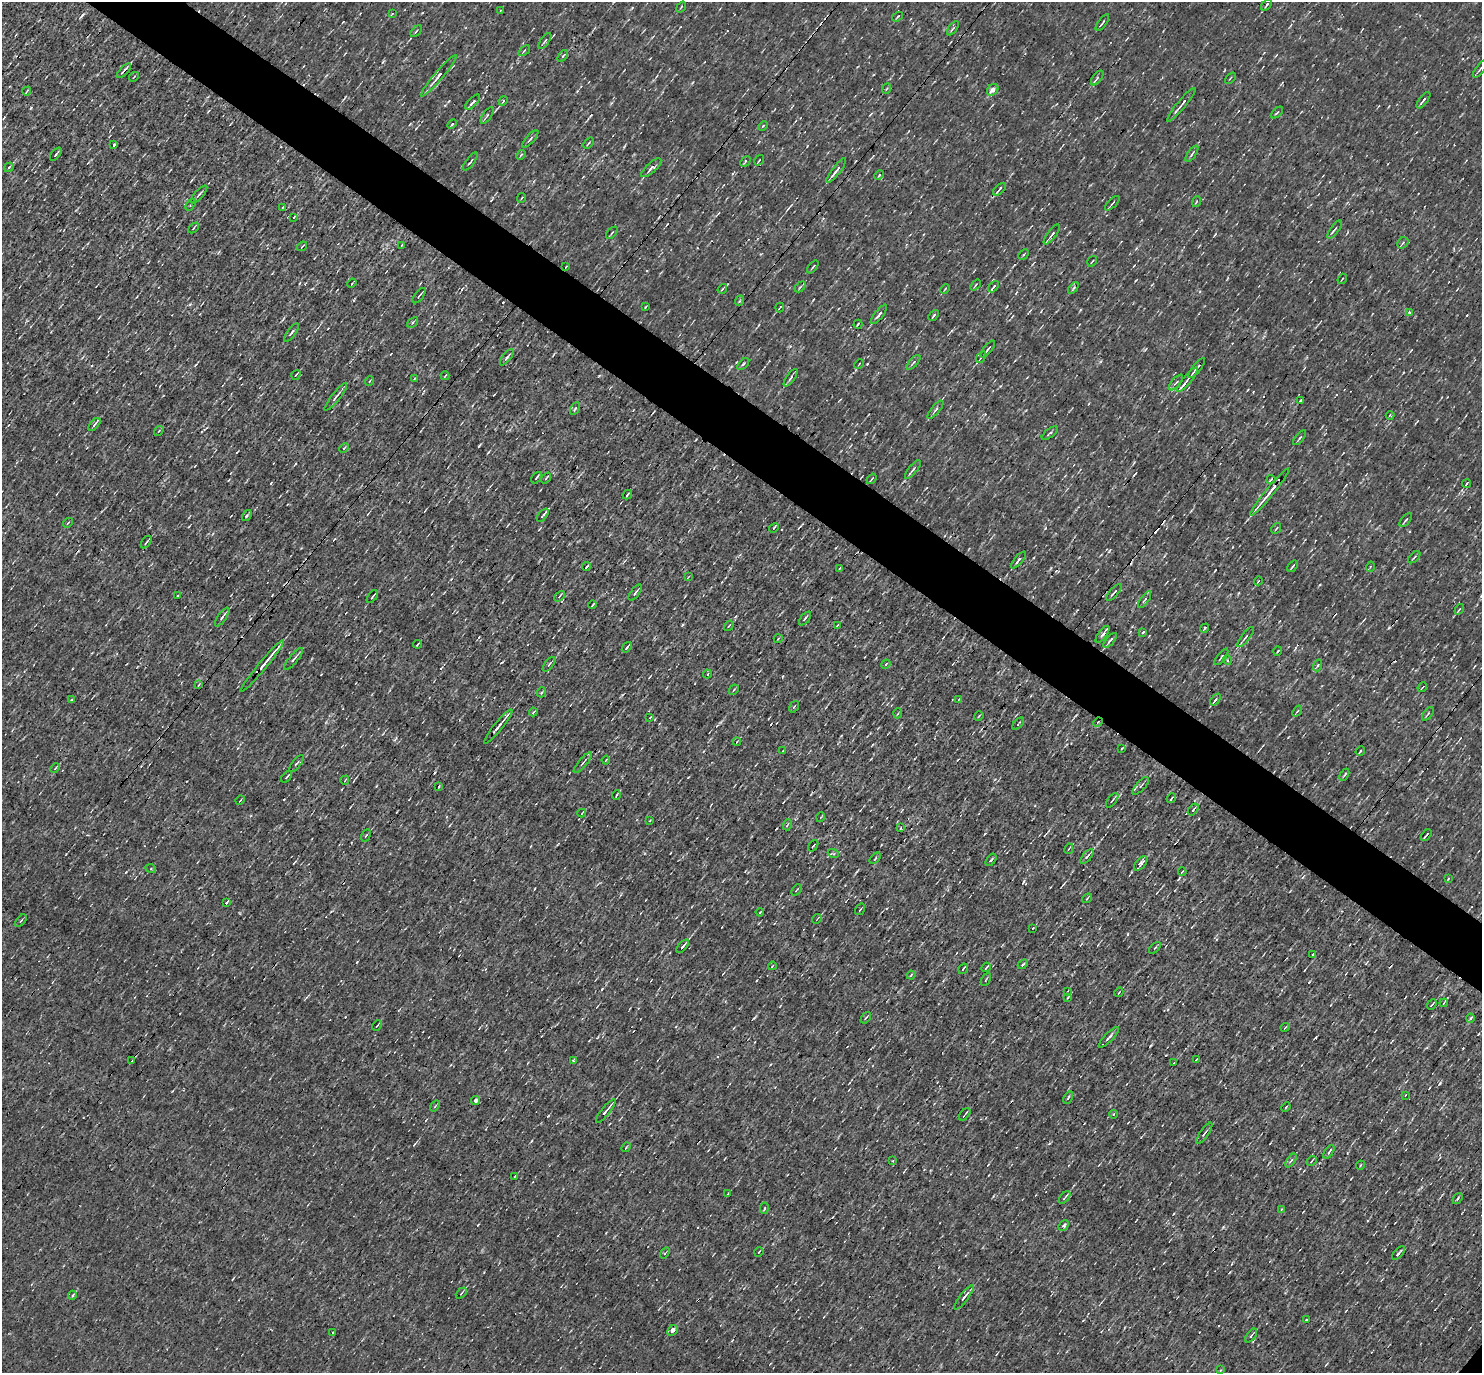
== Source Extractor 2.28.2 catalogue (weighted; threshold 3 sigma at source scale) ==
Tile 11 of 4 x 4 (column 3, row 3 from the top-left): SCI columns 2961-4440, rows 1520-2890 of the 5920 x 5922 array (HDU 1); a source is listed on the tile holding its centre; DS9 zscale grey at full resolution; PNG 1484 x 1375 px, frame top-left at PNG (2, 2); each listed source drawn as its Kron ellipse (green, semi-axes under 4 px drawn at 4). Shown black and unused: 5% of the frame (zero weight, under 3 of 4 exposures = <1% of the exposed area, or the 3 px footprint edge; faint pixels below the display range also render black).
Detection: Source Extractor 2.28.2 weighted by HDU 2 'WHT'; one run over the whole footprint, this tile lists its part. Background 0.00285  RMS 0.048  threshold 0.216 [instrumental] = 3 sigma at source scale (4.5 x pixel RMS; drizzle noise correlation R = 1.50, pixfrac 1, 0.05/0.05 arcsec/px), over >= 5 px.
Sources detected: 276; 3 cosmic-ray / hot-pixel residue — neither listed nor drawn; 3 inside a brighter listed object's ellipse — not listed separately; the other 270 listed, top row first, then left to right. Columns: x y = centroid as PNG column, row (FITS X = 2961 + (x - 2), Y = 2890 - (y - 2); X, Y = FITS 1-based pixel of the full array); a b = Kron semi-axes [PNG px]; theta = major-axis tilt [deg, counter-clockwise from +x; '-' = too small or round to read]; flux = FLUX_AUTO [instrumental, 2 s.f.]
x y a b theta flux
1267 5 7 3 49 7.3
681 7 6 3 54 4.3
500 11 3 2 - 3.4
392 14 4 2 - 3.8
898 17 6 2 35 4.2
1102 23 10 3 54 8
953 28 8 4 54 7.6
416 31 7 2 46 4.9
545 41 9 3 55 9.4
524 51 7 3 39 6.9
563 56 7 3 52 6.7
1480 69 10 2 52 9.1
124 71 9 3 46 18
439 76 27 4 50 27
134 77 5 2 - 4
1097 78 9 4 53 9.9
1230 78 6 2 46 4
886 89 5 3 - 4.7
993 90 6 5 - 24
27 91 4 2 - 4.3
1423 100 10 3 53 13
503 101 5 3 - 6.6
473 102 10 4 46 17
1181 105 22 2 50 22
1277 113 7 3 43 6.2
487 115 9 4 54 8.9
452 124 6 3 45 6.1
763 126 5 3 - 4.7
530 139 11 3 48 9.9
588 143 6 3 49 6.5
114 145 4 3 - 6.2
56 154 7 2 50 7.2
1192 154 9 2 55 7
521 155 5 4 - 6
759 160 6 2 56 4.4
470 161 11 2 53 7.9
745 162 6 3 46 6.1
9 167 5 3 - 6.4
651 168 13 5 42 19
836 171 15 3 52 26
879 175 5 3 - 4.7
1000 189 8 2 43 9.9
199 194 11 3 48 10
521 198 5 3 - 3.8
1196 202 5 3 - 5
1112 203 9 2 45 5.9
191 205 6 4 54 6.1
283 207 3 2 - 3.1
294 217 4 2 - 4.3
193 228 6 3 44 7.4
1334 230 11 3 54 9.1
612 233 7 3 45 6
1052 234 12 4 53 14
1403 243 6 5 - 8.4
402 245 3 2 - 2.9
302 246 5 3 - 4.6
1023 255 6 3 45 5.2
1092 261 6 2 56 4.6
566 267 3 2 - 3.3
813 267 7 2 49 5.4
1342 279 5 3 - 5
352 283 5 3 - 4.4
975 285 6 2 49 5.9
800 287 6 3 45 6
994 287 7 4 48 10
1073 288 7 3 53 6.6
722 289 5 3 - 4.7
945 289 5 3 - 4.3
419 296 9 2 52 8.2
739 301 5 3 - 6.2
645 307 4 2 - 4.1
780 307 5 2 - 3.5
1410 312 3 3 - 27
879 314 12 3 52 13
934 315 6 3 48 7.8
413 322 6 4 40 7.1
858 324 4 2 - 5.5
291 332 11 3 52 10
988 349 10 2 51 10
507 357 10 3 51 10
981 357 6 2 56 6
914 362 9 4 50 10
743 364 7 3 45 7
859 364 5 3 - 3.6
1197 368 12 2 51 29
296 375 5 3 - 6.1
445 376 4 2 - 6
791 378 10 3 56 10
414 379 4 3 - 4.1
1187 380 15 3 50 22
370 381 5 3 - 4.1
1176 382 10 3 49 7.9
336 397 17 3 52 16
1300 400 3 3 - 6.4
575 409 7 4 61 7.6
935 410 11 3 51 11
1390 415 4 3 - 3.7
94 424 8 3 50 9.5
159 431 5 3 - 4.3
1050 433 9 3 39 8
1300 438 9 2 52 7.7
344 448 5 3 - 5.7
913 469 11 3 51 11
536 478 6 2 50 7.2
546 478 6 2 53 6.7
872 479 6 2 51 4.8
1271 479 5 2 - 6.6
1466 484 4 2 - 5.5
1270 492 30 3 51 70
627 495 5 2 - 6
247 515 6 3 55 5.6
543 515 8 2 48 9.5
1406 520 8 3 52 8.7
68 523 5 2 - 3.5
774 528 5 3 - 7.5
1276 528 6 2 50 4.5
146 542 7 2 54 7.7
1414 557 7 2 45 6.1
1018 560 10 3 50 15
1292 566 6 2 51 9.1
586 567 4 2 - 6.5
1370 567 5 3 - 4.4
840 568 3 2 - 4.2
688 577 3 2 - 3.1
1258 581 4 3 - 3.6
1114 592 10 2 49 7.9
635 593 9 3 52 11
177 596 3 2 - 3.7
560 596 6 2 48 5.6
372 597 7 2 54 7.2
1145 600 10 3 56 9.3
593 605 4 2 - 5.1
1459 609 6 3 55 5
222 617 11 4 54 13
805 619 8 2 51 7.6
837 625 3 2 - 3.4
729 626 5 3 - 5.4
1205 628 5 2 - 7.9
1143 632 4 3 - 5.3
1103 634 10 4 54 11
1246 637 12 4 53 13
778 639 4 3 - 3.7
1110 640 9 3 48 16
418 644 4 2 - 6.5
627 647 6 2 51 6.6
1278 651 4 2 - 4.3
1221 657 10 3 53 7.6
294 659 14 3 50 15
1227 660 5 3 - 4.6
549 664 8 4 51 8.9
886 664 5 3 - 5.9
1318 665 6 3 71 5.2
263 666 33 3 51 49
707 674 4 2 - 5.1
198 685 4 2 - 3.4
1422 687 5 2 - 5.3
734 690 5 3 - 5.1
542 692 5 3 - 4.8
959 699 3 2 - 3.3
71 700 4 2 - 3.8
1215 700 7 3 52 8.9
794 707 6 4 54 6.9
1297 711 6 3 53 6.2
533 712 4 3 - 5.1
898 713 5 3 - 4.9
1428 714 8 3 52 6.3
979 716 5 2 - 4.2
650 717 3 2 - 4.9
1098 722 5 4 - 6.1
1018 724 7 2 50 4.7
498 726 22 3 51 39
737 741 4 2 - 3.3
1122 748 3 2 - 3.7
783 750 3 2 - 3.5
1360 751 5 2 - 5.2
606 760 4 2 - 3.3
296 763 10 3 51 9
583 763 13 2 50 8.1
55 768 5 3 - 5.1
1344 775 6 3 60 6.2
287 777 7 3 50 7.3
345 780 4 2 - 3.3
439 786 3 2 - 3.9
1141 786 11 4 47 13
616 795 5 3 - 4.9
1171 798 5 2 - 7.2
240 800 5 2 - 3.3
1112 800 8 3 52 8.4
1193 810 7 3 53 8.4
582 813 4 2 - 3.3
821 817 5 3 - 4.3
650 820 3 2 - 3.6
787 825 5 3 - 5.9
900 828 3 2 - 3.5
366 835 6 3 60 6.2
1426 835 6 2 50 7.2
813 846 6 3 54 5.6
1069 849 5 3 - 4.9
833 853 6 3 -20 6
1087 856 9 3 51 13
875 858 7 2 45 5.3
991 860 7 3 53 6.7
1141 863 8 4 49 14
151 869 5 3 - 4.6
1182 872 4 2 - 3.8
1448 879 3 3 - 3.7
797 890 6 2 46 4.2
1087 898 5 3 - 4.2
226 902 4 3 - 25
860 909 6 2 55 4.7
760 912 4 2 - 4.6
817 919 5 2 - 3.5
21 921 7 2 50 4.8
1033 928 3 2 - 3.7
683 946 8 3 50 16
1155 948 7 2 45 5.7
1313 954 2 2 - 5
1023 964 6 3 44 7.6
772 966 4 2 - 3.5
986 967 5 2 - 6.6
963 969 5 2 - 5.5
911 975 4 2 - 4.8
986 979 7 2 60 4.9
1068 991 3 2 - 3.3
1119 992 5 2 - 5.6
1068 997 4 2 - 4.2
1444 1003 4 2 - 4.9
1432 1004 6 2 48 8
866 1018 6 3 55 6.4
1470 1018 4 3 - 8.1
377 1026 6 2 50 4.3
1285 1027 4 2 - 3.2
1109 1037 14 3 46 18
1197 1059 3 2 - 3.7
573 1060 4 3 - 6.5
132 1061 4 3 - 5.3
1174 1063 4 2 - 4.9
1405 1095 3 2 - 3.2
1068 1098 6 3 62 6.1
476 1101 4 4 - 17
435 1106 6 3 53 4.8
1286 1107 5 3 - 5.5
606 1111 14 3 52 23
965 1114 7 2 51 6.9
1113 1114 4 3 - 4.8
1204 1133 12 3 55 13
626 1147 5 2 - 4.2
1329 1152 8 3 57 7.4
1291 1160 8 3 55 7
893 1161 3 3 - 4
1311 1161 5 2 - 5.8
1361 1165 4 3 - 4
515 1176 3 2 - 3.7
728 1194 4 2 - 4.2
1064 1197 7 2 50 7.6
1457 1198 6 3 53 5.8
764 1208 6 3 81 6
1281 1209 3 3 - 4.6
1064 1226 6 4 48 11
759 1252 5 2 - 3.4
665 1253 6 3 53 5.1
1398 1253 8 3 49 8.5
461 1293 6 2 45 4.7
73 1295 4 3 - 4.9
964 1297 15 3 52 22
1306 1320 3 2 - 7.8
672 1330 6 4 44 20
333 1332 3 3 - 11
1251 1336 8 3 52 9.5
1221 1370 4 2 - 3.5
Overlapping masked pixels (flux is a lower limit): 5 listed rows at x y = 124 71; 263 666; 1098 722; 1109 1037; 606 1111
Isophote crosses this tile's border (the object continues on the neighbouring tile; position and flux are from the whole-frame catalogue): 1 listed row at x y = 1480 69
Unlisted compact peaks at least as high as the median listed source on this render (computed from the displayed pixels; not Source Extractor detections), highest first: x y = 31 108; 479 446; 82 15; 1045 528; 126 872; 357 962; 1293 1128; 548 1116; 602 989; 599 376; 867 364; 190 304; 1223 1227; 754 1018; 1309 982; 1215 570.